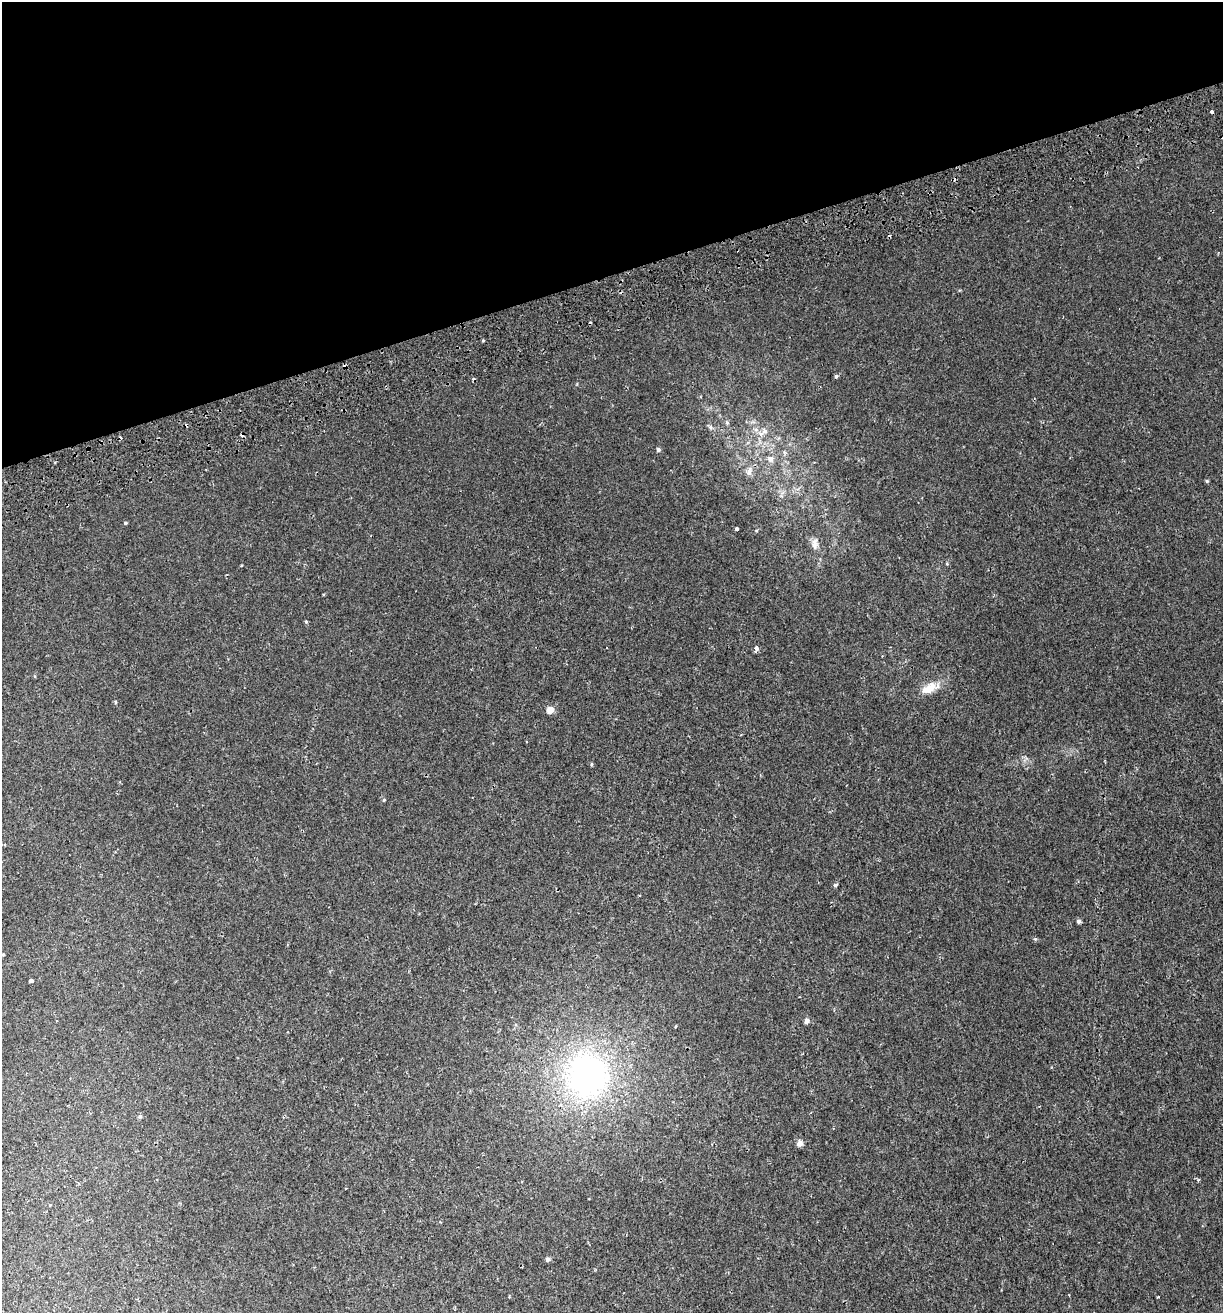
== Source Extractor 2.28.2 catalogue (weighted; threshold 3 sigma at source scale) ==
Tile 3 of 4 x 4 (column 3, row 1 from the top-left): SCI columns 2567-3787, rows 3988-5298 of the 5082 x 5355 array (HDU 1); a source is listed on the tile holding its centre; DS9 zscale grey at full resolution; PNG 1225 x 1315 px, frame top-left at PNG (2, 2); no overlay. Shown black and unused: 21% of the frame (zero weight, under 2 of 3 exposures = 3% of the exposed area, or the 3 px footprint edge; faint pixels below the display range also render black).
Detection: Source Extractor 2.28.2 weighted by HDU 2 'WHT'; one run over the whole footprint, this tile lists its part. Background 0.00256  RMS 0.0025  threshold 0.0111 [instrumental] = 3 sigma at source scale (4.5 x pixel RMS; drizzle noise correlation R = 1.50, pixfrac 1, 0.0396/0.0396 arcsec/px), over >= 5 px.
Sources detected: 37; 6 cosmic-ray / hot-pixel residue — not listed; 1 inside a brighter listed object's ellipse — not listed separately; the other 30 listed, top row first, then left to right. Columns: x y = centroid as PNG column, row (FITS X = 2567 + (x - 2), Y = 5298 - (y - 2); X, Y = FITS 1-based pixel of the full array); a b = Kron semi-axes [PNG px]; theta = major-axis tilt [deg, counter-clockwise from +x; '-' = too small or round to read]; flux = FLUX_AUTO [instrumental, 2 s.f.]
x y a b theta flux
1211 112 3 3 - 0.92
836 376 4 3 - 0.61
727 423 6 5 - 0.42
710 427 6 6 - 0.49
765 431 8 8 - 1
658 450 5 4 - 0.62
770 459 9 8 - 1.2
749 471 12 7 79 1.2
1207 481 4 4 - 0.32
125 523 4 3 - 0.34
736 529 3 3 - 1.1
815 544 15 8 -84 1.6
306 621 5 4 - 0.29
756 648 5 4 - 1.2
930 688 27 12 24 3.7
115 702 4 3 - 0.31
550 710 5 4 - 3.9
592 764 5 3 - 0.23
384 800 4 4 - 0.26
835 885 4 3 - 1.1
1079 921 4 4 - 0.71
3 955 3 3 - 0.21
31 981 4 4 - 1.2
807 1021 4 4 - 1.5
676 1026 4 2 - 0.18
587 1075 61 56 85 66
140 1116 5 5 - 0.38
800 1143 8 7 - 1.1
50 1205 4 3 - 0.18
548 1259 5 4 - 0.77
Unlisted compact peaks at least as high as the median listed source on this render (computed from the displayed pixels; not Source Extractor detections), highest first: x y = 1035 939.